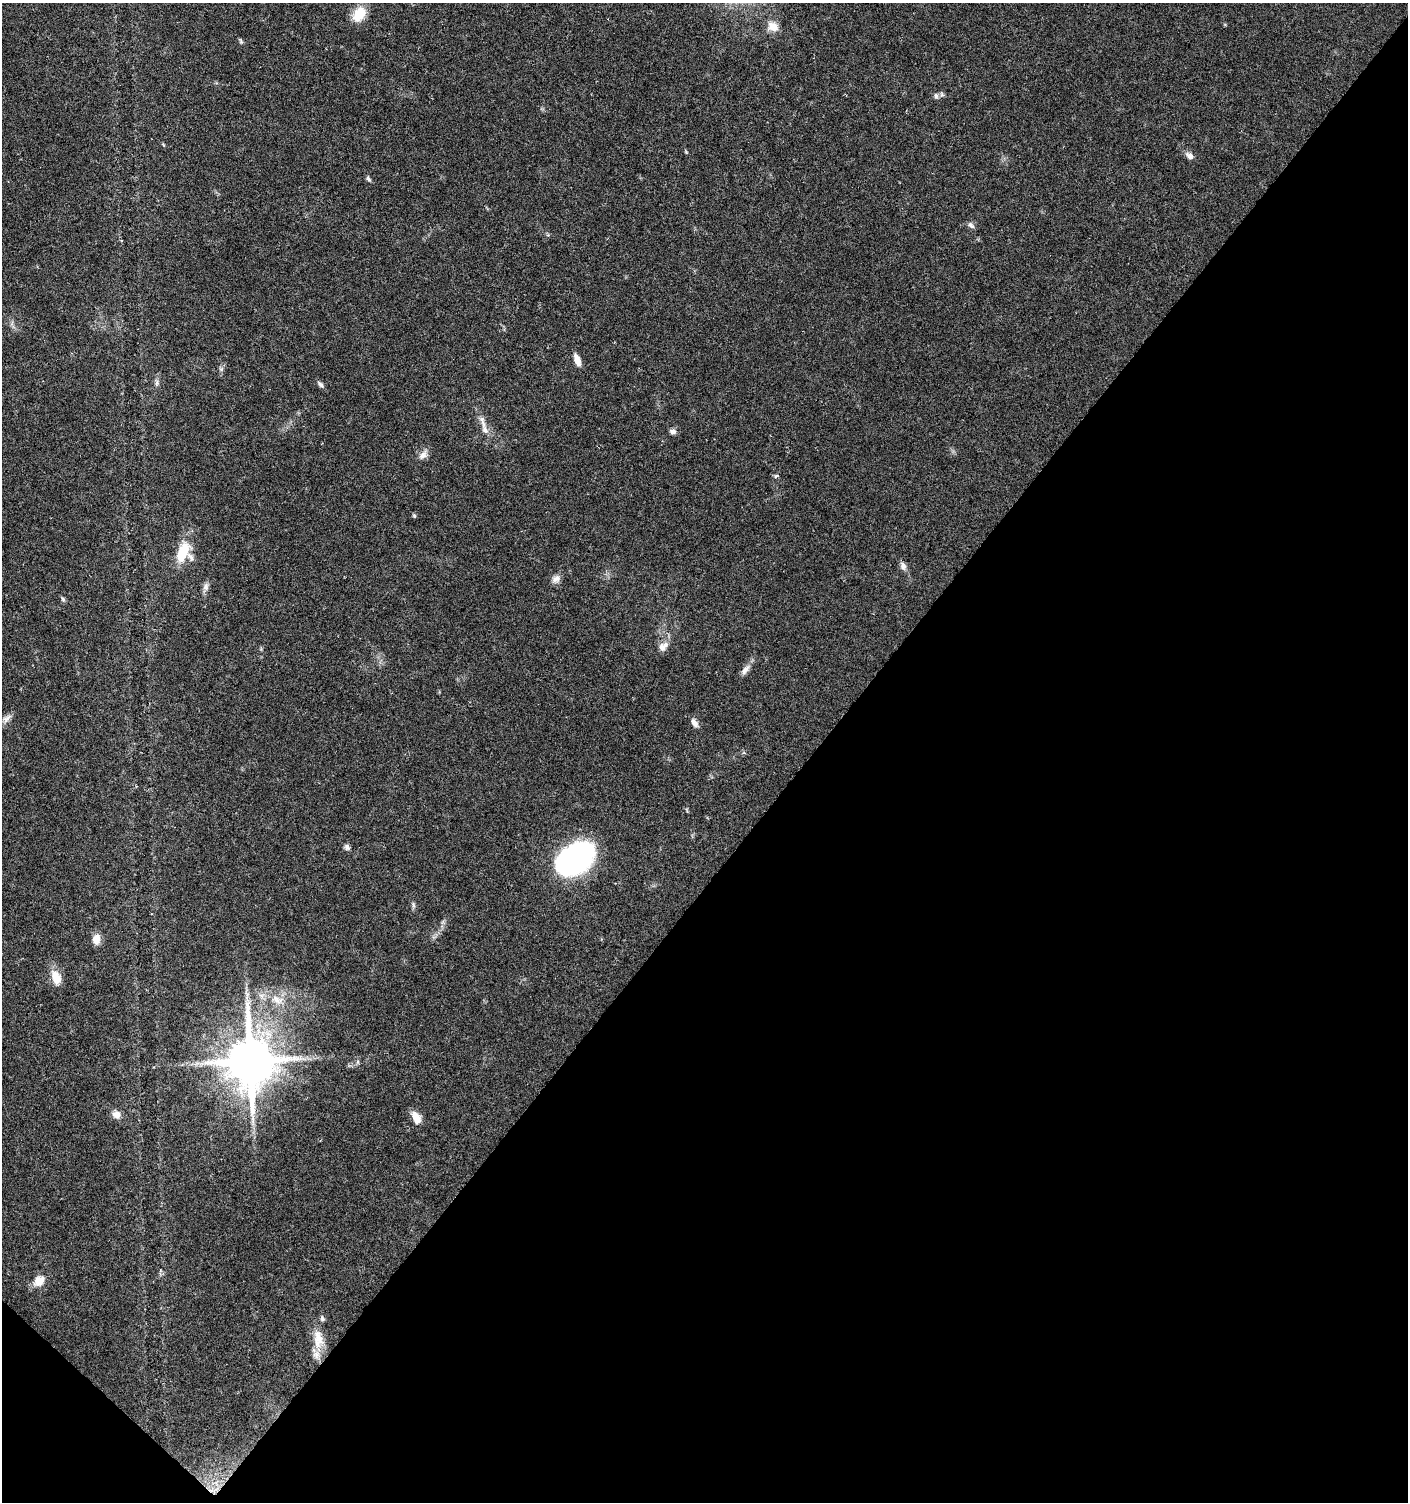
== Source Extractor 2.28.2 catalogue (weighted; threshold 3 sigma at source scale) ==
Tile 15 of 4 x 4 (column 3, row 4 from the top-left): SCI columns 3050-4455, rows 4-1503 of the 6032 x 6014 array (HDU 1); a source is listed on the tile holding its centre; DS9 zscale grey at full resolution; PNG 1410 x 1504 px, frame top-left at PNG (2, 3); no overlay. Shown black and unused: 43% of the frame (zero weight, under 5 of 9 exposures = <1% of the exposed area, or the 3 px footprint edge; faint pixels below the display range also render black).
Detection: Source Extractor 2.28.2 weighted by HDU 2 'WHT'; one run over the whole footprint, this tile lists its part. Background 0.0275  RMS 0.0024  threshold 0.00979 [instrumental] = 3 sigma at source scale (4.09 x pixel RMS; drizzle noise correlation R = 1.36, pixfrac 0.8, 0.0396/0.0396 arcsec/px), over >= 5 px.
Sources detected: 40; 1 inside a brighter listed object's ellipse — not listed separately; the other 39 listed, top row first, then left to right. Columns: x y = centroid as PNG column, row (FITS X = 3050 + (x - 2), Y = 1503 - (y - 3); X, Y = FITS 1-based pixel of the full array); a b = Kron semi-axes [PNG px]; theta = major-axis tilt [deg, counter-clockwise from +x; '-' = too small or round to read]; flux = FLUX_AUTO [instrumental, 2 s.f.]
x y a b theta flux
359 14 20 13 56 4.5
773 26 15 11 -29 2.3
241 41 8 4 -69 0.35
942 94 7 6 - 0.5
936 96 8 5 -80 0.57
686 152 5 4 - 0.24
1189 156 11 7 -36 1.1
368 179 9 5 -61 0.49
971 225 10 7 -46 0.76
577 360 14 6 -70 2.1
221 369 6 6 - 0.46
157 383 8 6 88 0.61
320 384 11 5 -45 0.65
485 430 15 8 -59 1.7
673 431 8 6 -4 0.82
423 455 16 8 54 1.4
776 476 8 3 31 0.31
414 516 5 4 - 0.34
183 553 25 12 68 7.5
903 566 11 7 -64 1
556 579 12 9 21 1.2
206 587 12 8 85 1
63 599 8 5 -63 0.4
663 647 15 10 45 1.8
745 670 19 7 56 1.4
7 718 15 7 41 1.1
694 723 12 6 -60 1.2
347 847 8 6 -49 0.63
575 859 35 22 35 65
413 905 11 4 -85 0.5
96 939 12 9 85 1.9
56 978 19 11 -69 3.2
277 1000 20 12 -17 4
250 1061 15 13 -84 1200
358 1062 7 4 89 0.41
116 1115 9 8 - 1.6
416 1117 16 8 -62 2.4
39 1281 14 11 39 2.9
318 1339 30 15 -86 4.9